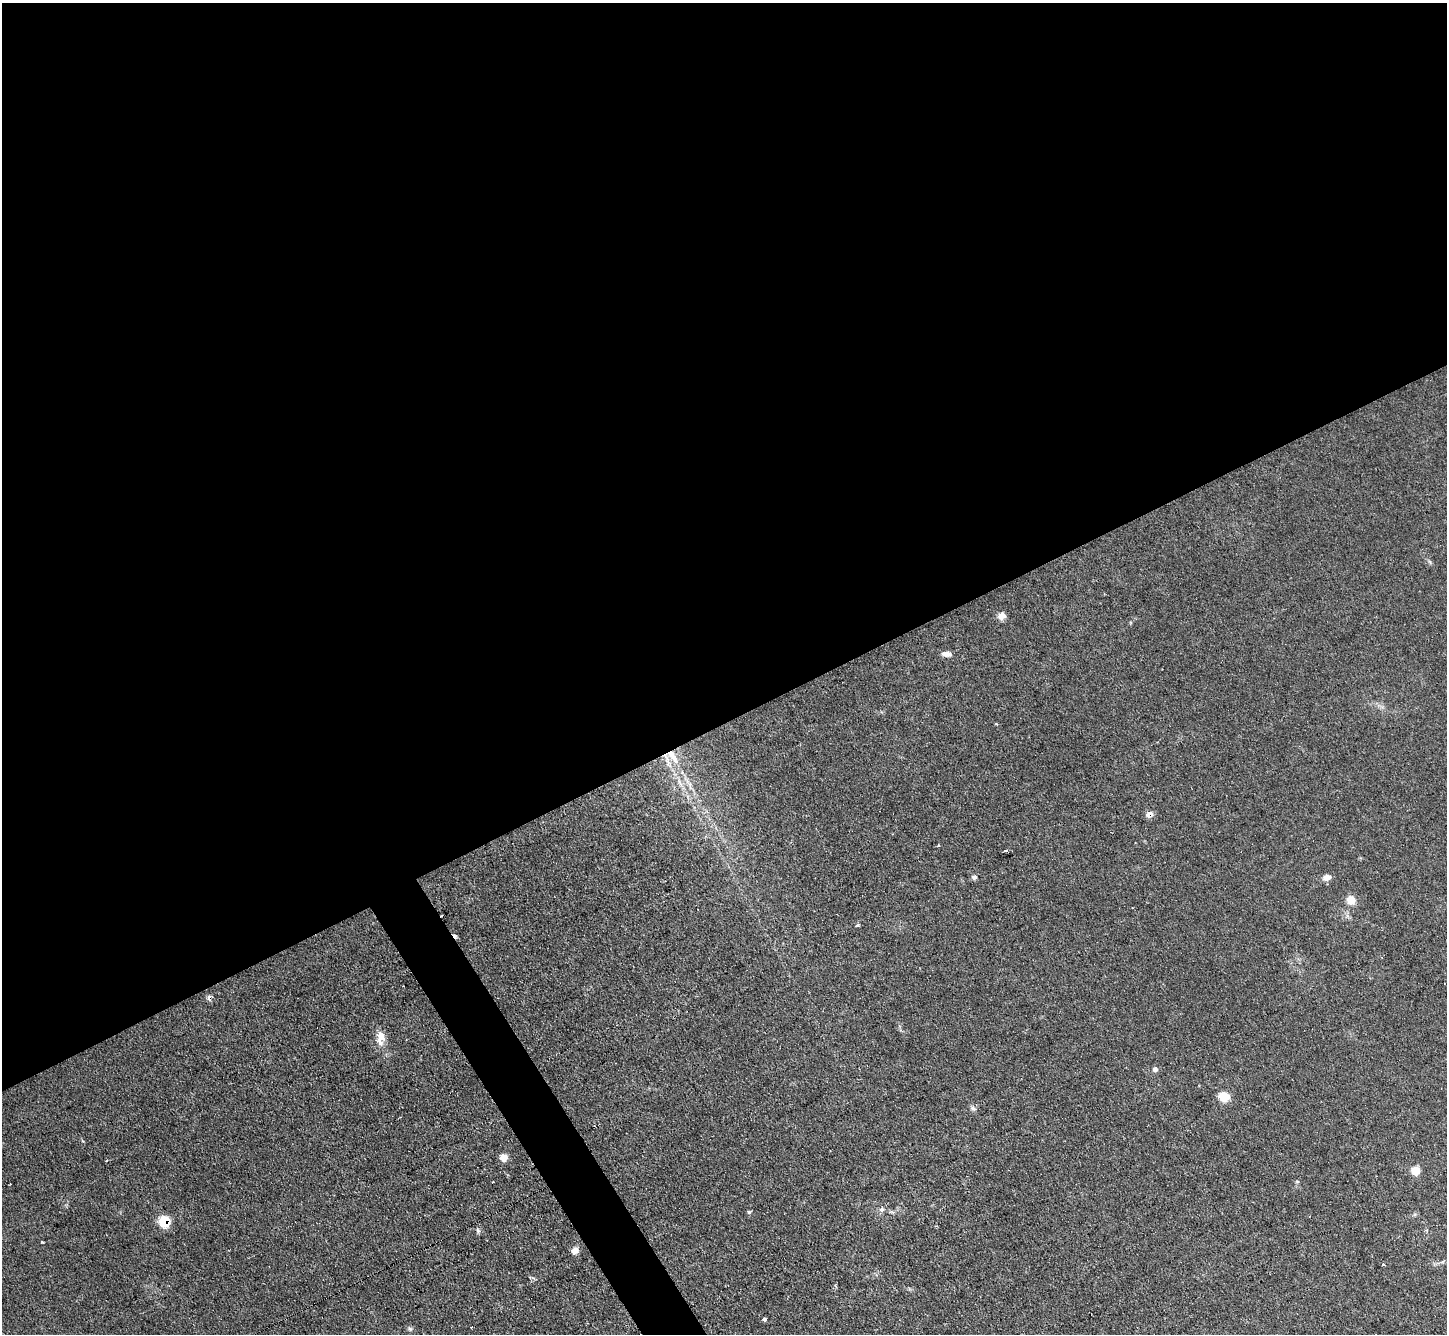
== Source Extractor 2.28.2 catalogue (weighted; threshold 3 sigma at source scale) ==
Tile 2 of 4 x 4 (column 2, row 1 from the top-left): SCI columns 1447-2891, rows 4149-5480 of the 5782 x 5770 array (HDU 1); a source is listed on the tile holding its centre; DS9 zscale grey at full resolution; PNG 1449 x 1336 px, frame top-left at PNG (2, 3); no overlay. Shown black and unused: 56% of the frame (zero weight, under 2 of 3 exposures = <1% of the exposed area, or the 3 px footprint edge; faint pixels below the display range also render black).
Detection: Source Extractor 2.28.2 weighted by HDU 2 'WHT'; one run over the whole footprint, this tile lists its part. Background 0.0986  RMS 0.0077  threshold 0.0349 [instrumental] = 3 sigma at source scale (4.5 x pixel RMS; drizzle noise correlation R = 1.50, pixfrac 1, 0.05/0.05 arcsec/px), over >= 5 px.
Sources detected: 28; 3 cosmic-ray / hot-pixel residue — not listed; the other 25 listed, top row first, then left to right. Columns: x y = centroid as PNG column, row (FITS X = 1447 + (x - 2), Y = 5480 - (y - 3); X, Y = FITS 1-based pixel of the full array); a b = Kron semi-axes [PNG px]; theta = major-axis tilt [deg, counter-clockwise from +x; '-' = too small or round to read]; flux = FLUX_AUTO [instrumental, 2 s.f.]
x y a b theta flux
1430 562 6 4 -71 1.1
1002 616 7 6 - 7
947 654 12 6 -3 4.2
673 756 23 8 -58 13
1149 814 7 6 - 4.5
1006 850 3 3 - 13
974 877 6 6 - 2.3
1327 878 9 6 19 4.9
1351 900 9 9 - 8.8
857 925 4 3 - 3.7
381 1036 15 10 -74 7.9
1155 1069 6 6 - 2.2
1224 1096 8 7 - 18
973 1108 7 5 -22 1.9
503 1157 9 9 - 4.8
1415 1171 7 7 - 12
881 1209 5 5 - 2.5
749 1212 5 4 - 1.1
164 1221 8 8 - 26
478 1230 7 5 -70 1.5
42 1242 3 3 - 1.1
575 1250 8 6 52 5.4
1383 1264 3 3 - 0.8
764 1319 4 3 - 3.7
410 1329 6 4 -44 1.4
Overlapping masked pixels (flux is a lower limit): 3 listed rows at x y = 673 756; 1149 814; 164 1221